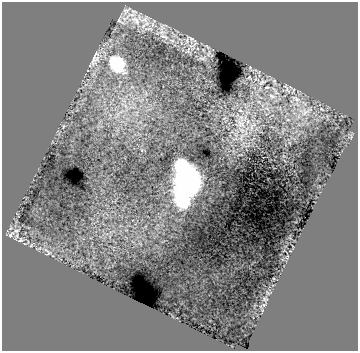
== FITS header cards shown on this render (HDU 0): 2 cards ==
NAXIS1  =                  356 /
NAXIS2  =                  349 /

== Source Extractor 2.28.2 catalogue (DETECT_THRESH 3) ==
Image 356 x 349 px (HDU 0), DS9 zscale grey, 1 PNG px = 1 image px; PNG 360 x 353 px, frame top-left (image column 1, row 349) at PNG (2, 2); no overlay
Background -1.61e-04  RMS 0.0057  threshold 0.0171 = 3 sigma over >= 5 px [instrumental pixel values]
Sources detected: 12; all 12 listed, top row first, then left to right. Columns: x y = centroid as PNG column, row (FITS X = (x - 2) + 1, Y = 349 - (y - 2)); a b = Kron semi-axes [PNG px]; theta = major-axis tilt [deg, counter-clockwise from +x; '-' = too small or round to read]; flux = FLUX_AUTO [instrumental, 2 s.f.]
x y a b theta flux
136 20 15 7 -45 3.6
164 37 12 4 -19 1.6
188 49 9 3 69 0.75
94 59 15 9 33 2.9
116 63 16 13 -58 19
272 96 9 5 -36 1.3
297 99 7 6 - 1.3
241 124 11 7 -46 2.6
181 165 11 9 16 11
188 185 27 19 77 55
183 202 13 13 - 9
11 235 11 5 43 1.3